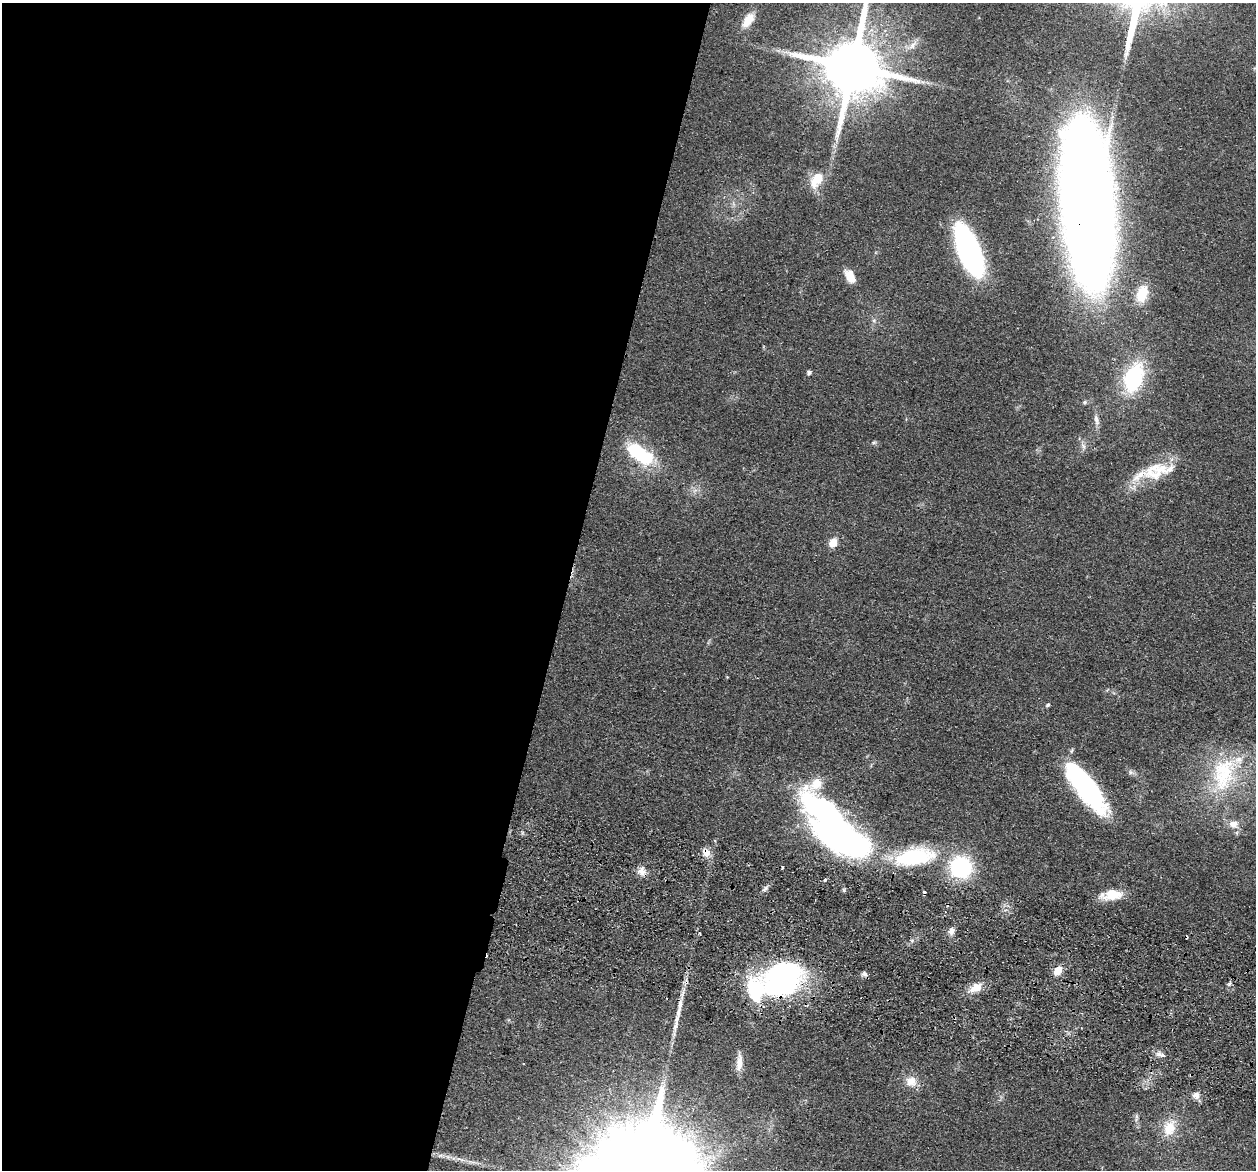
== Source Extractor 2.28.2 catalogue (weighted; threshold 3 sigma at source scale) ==
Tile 5 of 4 x 4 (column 1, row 2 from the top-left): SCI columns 15-1268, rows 2633-3800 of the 5045 x 5146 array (HDU 1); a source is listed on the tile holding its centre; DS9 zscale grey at full resolution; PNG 1258 x 1172 px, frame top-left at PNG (2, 3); no overlay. Shown black and unused: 45% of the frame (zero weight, under 2 of 3 exposures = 3% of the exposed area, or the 3 px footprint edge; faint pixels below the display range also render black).
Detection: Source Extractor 2.28.2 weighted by HDU 2 'WHT'; one run over the whole footprint, this tile lists its part. Background 0.0513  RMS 0.0067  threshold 0.0299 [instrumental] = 3 sigma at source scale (4.5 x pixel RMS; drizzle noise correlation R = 1.50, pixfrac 1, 0.05/0.05 arcsec/px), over >= 5 px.
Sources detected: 55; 1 inside a brighter object's white glare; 4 cosmic-ray / hot-pixel residue — not listed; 8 inside a brighter listed object's ellipse — not listed separately; the other 42 listed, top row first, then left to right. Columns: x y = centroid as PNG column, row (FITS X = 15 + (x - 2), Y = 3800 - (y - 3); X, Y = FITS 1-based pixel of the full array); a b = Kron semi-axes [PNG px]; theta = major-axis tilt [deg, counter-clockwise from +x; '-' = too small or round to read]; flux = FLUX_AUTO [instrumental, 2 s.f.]
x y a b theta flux
748 20 19 10 55 10
912 45 12 7 58 3.6
853 66 17 15 78 6000
818 178 14 11 46 11
1087 204 140 40 -86 1400
969 251 42 16 -69 180
850 276 13 8 -61 11
1142 294 20 12 71 15
874 320 6 5 - 1.4
809 372 5 5 - 1.7
1133 377 25 14 72 67
1085 402 7 5 16 1.3
1096 420 17 6 -77 3.5
874 442 6 4 19 0.97
640 454 31 14 -35 42
1161 469 27 14 32 15
833 543 9 7 58 7.2
1048 705 6 4 44 1.2
1130 772 7 6 - 1.7
1222 776 41 29 -85 51
1086 787 53 16 -54 130
1233 824 12 9 6 5.2
831 829 81 33 -53 210
706 852 11 9 -44 5.7
914 857 54 21 10 59
961 867 19 18 - 64
641 871 11 10 - 4.6
825 880 3 3 - 2.4
765 889 10 4 48 1.9
1112 895 25 10 7 14
951 931 10 8 61 3.2
1058 971 8 6 51 9.3
865 974 8 6 -22 1.8
782 980 42 32 29 150
975 988 17 10 24 8.6
1160 1054 13 4 -13 2.4
739 1063 23 7 84 5.9
911 1081 14 13 - 7.7
1196 1096 9 8 - 3.7
1136 1118 12 4 85 1.7
1169 1128 22 15 66 14
461 1159 15 3 -12 3.2
Overlapping masked pixels (flux is a lower limit): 3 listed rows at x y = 1087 204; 706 852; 782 980
Isophote crosses this tile's border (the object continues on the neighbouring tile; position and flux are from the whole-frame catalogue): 1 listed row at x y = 853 66